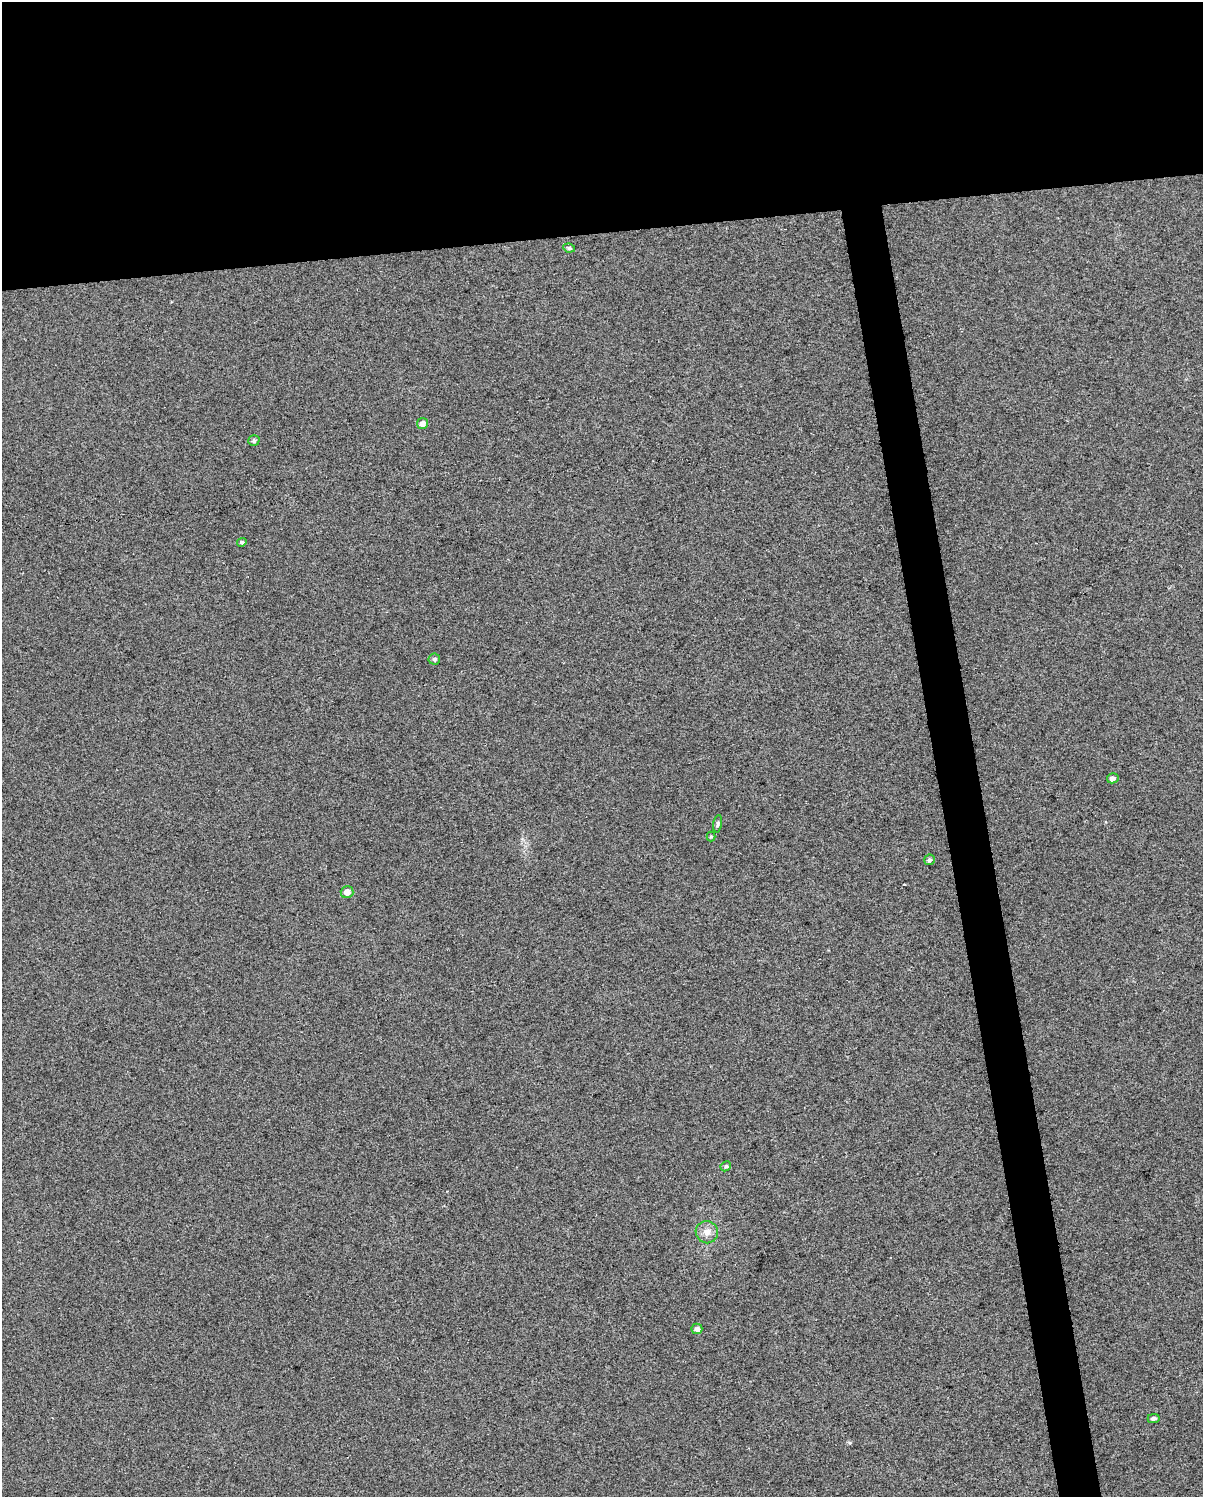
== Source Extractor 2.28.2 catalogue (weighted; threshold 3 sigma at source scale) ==
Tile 2 of 4 x 3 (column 2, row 1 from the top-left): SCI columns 1202-2402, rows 3011-4505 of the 4804 x 4570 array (HDU 1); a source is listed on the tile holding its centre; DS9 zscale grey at full resolution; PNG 1205 x 1499 px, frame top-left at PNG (2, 2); each listed source drawn as its Kron ellipse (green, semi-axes under 4 px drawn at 4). Shown black and unused: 18% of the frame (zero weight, under 3 of 5 exposures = <1% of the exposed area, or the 3 px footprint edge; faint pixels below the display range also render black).
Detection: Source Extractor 2.28.2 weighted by HDU 2 'WHT'; one run over the whole footprint, this tile lists its part. Background 0.0255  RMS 0.035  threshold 0.156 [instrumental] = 3 sigma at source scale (4.5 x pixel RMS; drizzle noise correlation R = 1.50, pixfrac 1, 0.0396/0.0396 arcsec/px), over >= 5 px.
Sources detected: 15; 1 cosmic-ray / hot-pixel residue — neither listed nor drawn; the other 14 listed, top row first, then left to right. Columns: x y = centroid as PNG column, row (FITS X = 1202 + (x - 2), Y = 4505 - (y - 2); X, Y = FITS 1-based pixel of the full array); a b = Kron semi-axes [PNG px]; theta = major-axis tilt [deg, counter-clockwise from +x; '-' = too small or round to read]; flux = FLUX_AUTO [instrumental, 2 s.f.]
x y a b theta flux
569 248 6 4 -9 7.5
422 424 5 5 - 19
254 441 6 5 - 7.1
242 542 5 4 - 6.9
434 659 6 5 - 7.1
1113 778 6 5 - 15
718 824 9 4 79 5.9
711 837 5 4 - 4.2
929 860 5 5 - 8.4
347 892 6 6 - 23
726 1166 5 4 - 6.2
707 1232 11 11 - 27
697 1329 5 5 - 16
1154 1418 6 4 2 9.5